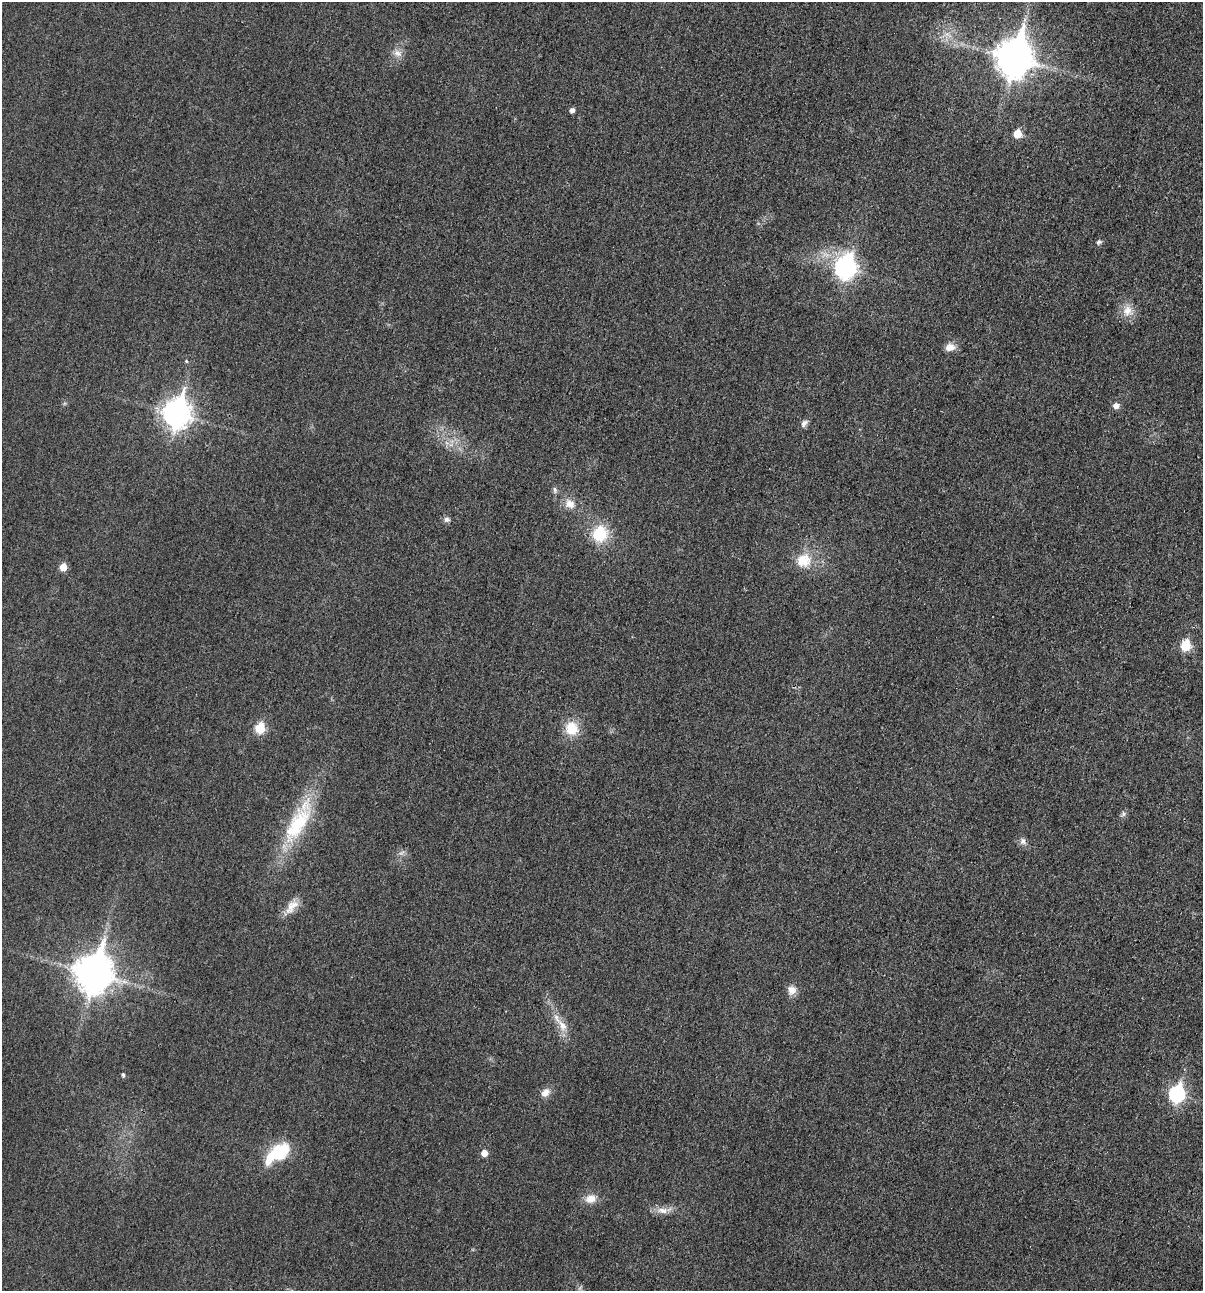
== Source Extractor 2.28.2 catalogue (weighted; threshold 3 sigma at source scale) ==
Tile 6 of 4 x 4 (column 2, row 2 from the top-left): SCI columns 1331-2531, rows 2592-3880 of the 5200 x 5181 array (HDU 1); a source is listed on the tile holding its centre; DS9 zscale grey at full resolution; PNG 1205 x 1293 px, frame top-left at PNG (2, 2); no overlay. Shown black and unused: <1% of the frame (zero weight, under 3 of 4 exposures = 1% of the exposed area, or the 3 px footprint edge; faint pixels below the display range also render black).
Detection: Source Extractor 2.28.2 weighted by HDU 2 'WHT'; one run over the whole footprint, this tile lists its part. Background 0.0299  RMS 0.0059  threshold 0.0265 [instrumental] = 3 sigma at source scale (4.5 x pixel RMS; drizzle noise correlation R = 1.50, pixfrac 1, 0.05/0.05 arcsec/px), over >= 5 px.
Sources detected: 39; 1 too faint to see at this stretch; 1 inside a brighter object's white glare — not listed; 1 inside a brighter listed object's ellipse — not listed separately; the other 36 listed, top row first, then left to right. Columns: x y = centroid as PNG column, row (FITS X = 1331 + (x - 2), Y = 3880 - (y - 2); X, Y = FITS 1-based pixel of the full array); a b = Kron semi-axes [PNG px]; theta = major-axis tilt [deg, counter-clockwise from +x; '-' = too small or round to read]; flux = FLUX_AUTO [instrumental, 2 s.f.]
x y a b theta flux
947 34 7 7 - 2.6
397 53 13 9 -29 4.2
1014 57 14 11 76 1400
572 110 5 4 - 2.7
1017 134 6 5 - 14
1099 242 8 5 30 1.3
846 268 11 10 - 270
1128 311 16 15 - 7.5
950 347 11 8 10 5.6
186 361 5 4 - 0.71
1116 405 6 6 - 3.8
177 413 11 9 78 630
804 423 11 7 50 2.3
555 490 9 6 -81 1.7
569 504 13 11 -32 6.3
447 520 8 7 - 2
600 534 17 15 67 23
803 560 22 19 32 15
63 567 5 5 - 9.4
1185 645 6 6 - 27
260 728 6 6 - 29
571 728 16 15 - 14
1123 814 8 6 78 1.6
298 822 71 21 62 47
1023 841 10 8 -74 2.7
292 906 24 11 56 7.5
93 973 14 11 74 1400
792 990 11 11 - 4.8
563 1026 17 10 -62 7.1
123 1075 6 4 -67 1.1
545 1093 13 10 41 4.5
1177 1094 8 7 - 120
278 1153 21 16 39 31
484 1153 5 5 - 6.1
591 1199 13 11 14 6.7
662 1210 19 8 -5 5.5